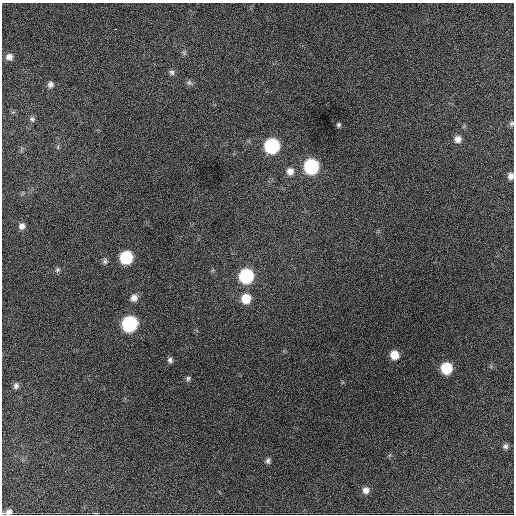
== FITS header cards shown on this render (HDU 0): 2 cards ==
NAXIS1  =                  512 / Axis length
NAXIS2  =                  512 / Axis length

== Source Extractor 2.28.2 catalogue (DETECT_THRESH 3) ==
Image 512 x 512 px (HDU 0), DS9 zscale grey, 1 PNG px = 1 image px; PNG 516 x 516 px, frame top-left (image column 1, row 512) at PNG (2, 3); no overlay
Background 885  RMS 23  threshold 69.6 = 3 sigma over >= 5 px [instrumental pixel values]
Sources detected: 31; all 31 listed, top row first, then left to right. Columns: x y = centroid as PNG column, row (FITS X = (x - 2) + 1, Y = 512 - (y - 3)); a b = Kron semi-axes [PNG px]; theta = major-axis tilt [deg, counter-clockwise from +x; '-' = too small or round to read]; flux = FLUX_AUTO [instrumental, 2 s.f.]
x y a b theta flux
116 29 3 2 - 2900
184 53 7 4 -72 2600
9 57 7 7 - 8900
172 72 8 7 - 4200
189 83 8 6 -89 4000
50 84 7 7 - 5500
32 119 7 6 - 3300
512 124 6 6 - 2800
338 125 5 4 - 2800
458 139 8 8 - 9600
272 146 9 9 - 200000
311 166 9 9 - 200000
290 171 9 9 - 11000
511 176 6 5 - 7900
22 226 8 7 - 7000
126 257 9 8 - 100000
105 261 8 6 -85 4100
57 270 7 6 - 3600
246 276 9 9 - 160000
134 298 9 8 - 9600
246 299 9 9 - 30000
129 324 9 9 - 240000
394 355 8 8 - 20000
170 360 7 6 - 4500
446 368 8 8 - 60000
188 378 6 6 - 3300
16 386 8 6 68 4800
505 446 7 7 - 4400
268 461 7 6 - 4400
366 490 8 8 - 8700
8 512 8 5 16 6400
At the frame edge (FLAGS 8, measured only in part): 3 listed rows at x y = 512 124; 511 176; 8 512